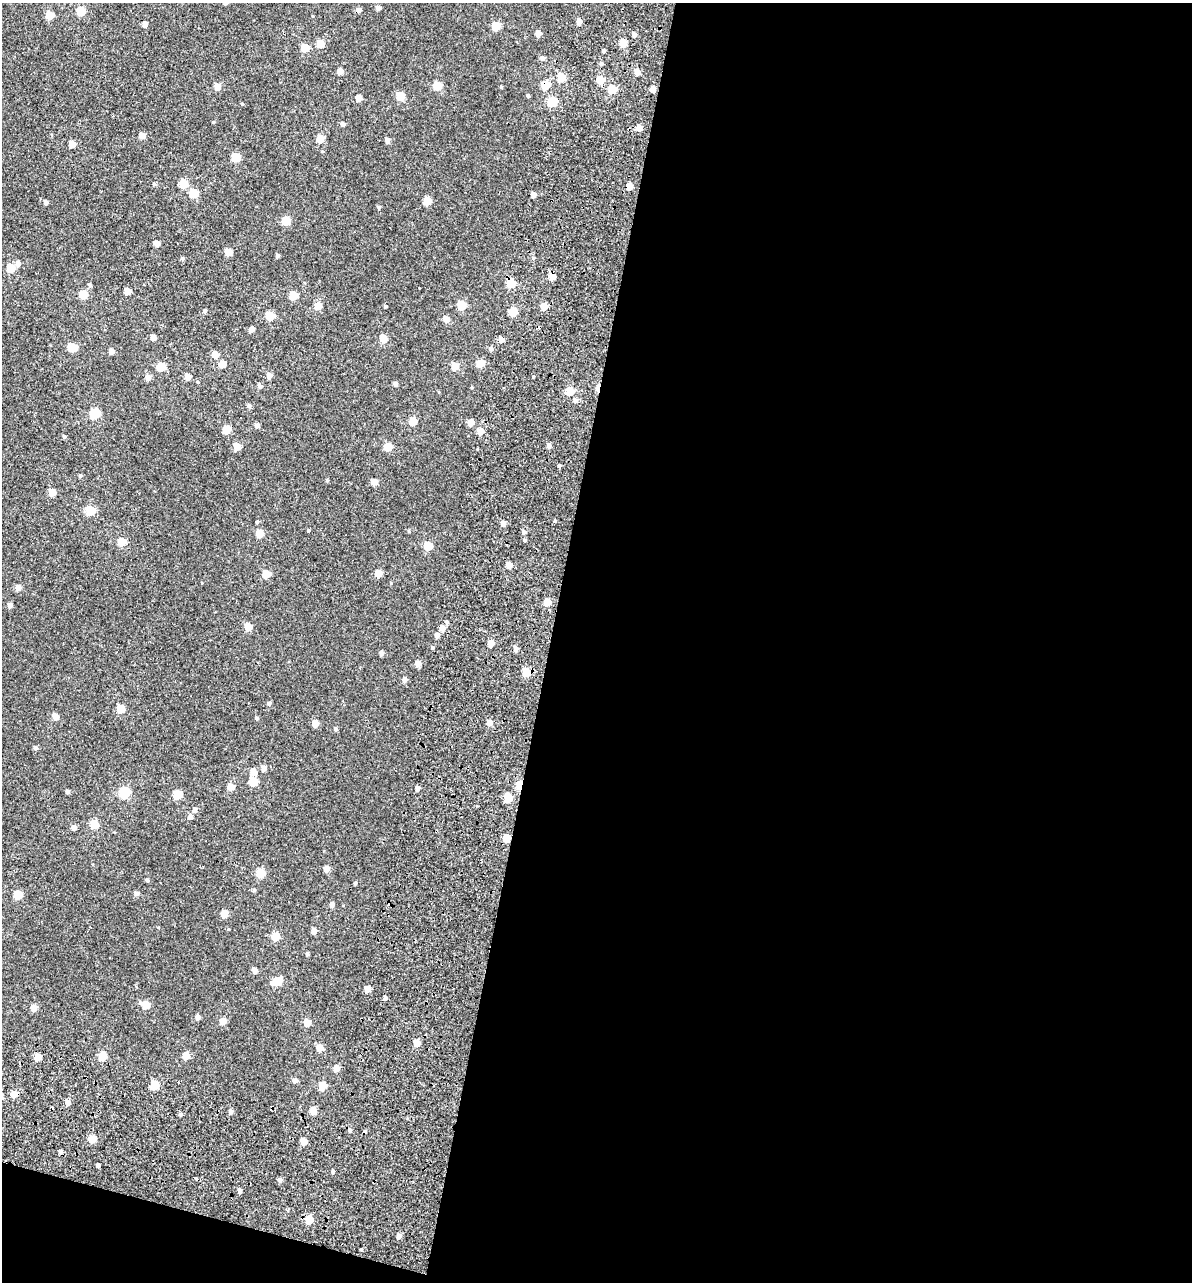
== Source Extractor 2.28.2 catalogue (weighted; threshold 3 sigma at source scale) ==
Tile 16 of 4 x 4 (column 4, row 4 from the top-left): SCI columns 3969-5158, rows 161-1440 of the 5614 x 5431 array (HDU 1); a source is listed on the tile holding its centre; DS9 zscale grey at full resolution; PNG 1194 x 1284 px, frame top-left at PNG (2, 3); no overlay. Shown black and unused: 56% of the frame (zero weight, under 2 of 3 exposures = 11% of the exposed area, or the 3 px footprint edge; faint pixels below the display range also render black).
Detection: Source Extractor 2.28.2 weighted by HDU 2 'WHT'; one run over the whole footprint, this tile lists its part. Background -4.53e-05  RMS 0.0051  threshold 0.0228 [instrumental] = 3 sigma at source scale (4.5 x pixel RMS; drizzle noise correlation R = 1.50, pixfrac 1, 0.0396/0.0396 arcsec/px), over >= 5 px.
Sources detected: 206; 8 cosmic-ray / hot-pixel residue — not listed; the other 198 listed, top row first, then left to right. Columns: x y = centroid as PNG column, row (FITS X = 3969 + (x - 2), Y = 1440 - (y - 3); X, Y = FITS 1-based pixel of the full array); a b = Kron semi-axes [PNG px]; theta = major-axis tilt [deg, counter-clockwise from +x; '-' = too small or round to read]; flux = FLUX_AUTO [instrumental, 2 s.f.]
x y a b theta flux
378 8 4 4 - 2.1
81 11 5 5 - 14
49 15 5 5 - 9.3
579 21 5 4 - 3.3
145 24 5 4 - 2.7
496 26 5 5 - 13
538 33 4 4 - 4.2
634 35 5 4 - 1.7
623 43 5 5 - 9.3
320 44 5 5 - 10
305 48 5 5 - 12
603 51 3 3 - 0.88
542 58 5 5 - 1.7
601 64 4 4 - 1.1
340 71 5 4 - 4
637 72 5 5 - 3.9
561 77 5 5 - 15
600 80 5 5 - 9
545 85 5 5 - 9.8
217 86 5 4 - 6.3
437 86 5 5 - 14
501 87 4 3 - 0.55
612 89 5 5 - 15
652 89 5 4 - 4
400 96 5 5 - 12
528 96 4 3 - 0.82
359 98 5 4 - 4.9
552 102 5 5 - 19
242 104 4 4 - 0.42
213 122 4 4 - 0.4
343 124 4 4 - 1.5
639 128 5 5 - 4.6
142 135 5 4 - 4.7
320 139 5 5 - 11
387 140 5 4 - 1.9
72 144 5 4 - 5.4
236 157 5 5 - 15
154 184 5 4 - 0.89
183 184 5 5 - 12
629 186 5 5 - 5.3
193 193 5 5 - 15
534 195 4 4 - 2.7
427 201 5 5 - 10
45 202 4 4 - 2
379 207 4 4 - 1
286 221 5 5 - 13
157 243 5 4 - 3.3
228 252 5 4 - 6.8
277 255 4 3 - 1.2
533 258 5 3 - 0.52
182 259 5 4 - 0.82
18 263 6 5 - 2.1
11 268 5 5 - 11
552 276 5 5 - 6.2
511 283 6 5 - 15
90 285 5 5 - 0.89
127 291 5 5 - 6.3
83 295 5 5 - 13
293 296 5 5 - 10
461 305 5 5 - 13
318 306 5 5 - 7.6
385 306 4 3 - 0.7
544 306 5 5 - 6.9
205 311 5 4 - 1
513 312 5 5 - 13
270 316 5 5 - 13
446 319 5 5 - 3.5
251 329 4 4 - 3.5
153 337 4 4 - 3.8
383 338 5 5 - 9.7
501 340 5 4 - 2.8
72 347 5 5 - 15
491 349 5 5 - 1.4
111 352 4 4 - 3.4
215 355 5 5 - 5.2
480 363 5 5 - 11
222 364 5 5 - 5.5
455 366 5 5 - 7.5
161 367 5 5 - 14
269 376 5 4 - 3.9
148 377 5 5 - 3.1
188 377 5 4 - 5.2
395 384 4 4 - 1.7
260 386 5 4 - 1.8
598 387 12 3 84 3.6
570 391 5 5 - 11
576 401 7 5 -46 1.3
249 406 6 5 - 1.1
94 414 5 5 - 27
413 421 5 5 - 9.7
470 422 5 4 - 4.7
257 426 5 4 - 2
227 430 5 5 - 10
480 432 6 5 - 4.8
64 436 4 4 - 0.85
549 446 5 5 - 1.8
237 447 5 4 - 6.7
388 447 5 5 - 11
559 466 4 3 - 0.84
80 476 4 4 - 0.78
327 481 5 4 - 0.55
374 482 5 4 - 4.5
52 492 5 5 - 7.2
90 511 5 5 - 19
257 522 4 4 - 0.62
503 523 5 5 - 2.2
409 531 5 3 - 0.42
523 532 6 5 - 1.3
259 533 5 5 - 8
525 540 4 4 - 0.68
122 542 5 5 - 12
428 546 5 5 - 14
509 565 5 4 - 6.1
378 573 5 5 - 6.4
266 574 5 5 - 9.7
18 587 5 5 - 3.4
547 602 5 5 - 6.6
10 605 4 4 - 1.9
447 622 5 4 - 0.75
248 627 5 5 - 7.6
442 628 5 5 - 3.3
437 636 5 4 - 2.5
491 643 5 4 - 5.3
432 647 4 4 - 0.66
515 648 6 5 - 1.9
381 653 5 4 - 1.8
417 664 5 5 - 3.7
526 672 6 5 - 11
404 680 5 5 - 1.9
269 703 4 4 - 1.3
121 709 5 5 - 9.9
55 717 5 4 - 4.9
257 718 5 4 - 0.75
315 723 5 4 - 6
489 723 5 5 - 3.4
335 729 5 4 - 0.87
35 748 5 5 - 1.1
264 768 6 5 - 2.4
253 772 5 5 - 5
253 782 5 5 - 13
519 785 6 4 84 12
230 787 5 4 - 6.8
417 788 4 4 - 2
67 792 4 4 - 1.3
125 792 6 5 - 28
177 795 5 5 - 13
508 798 5 5 - 11
195 810 5 5 - 2.2
190 817 6 5 - 1.9
94 824 5 5 - 15
74 828 5 4 - 2.2
506 838 5 5 - 7.7
327 869 5 4 - 4.2
260 873 5 5 - 14
147 880 4 4 - 0.79
355 883 4 3 - 0.78
254 890 5 4 - 0.61
136 894 5 4 - 1.6
18 895 5 5 - 12
332 904 5 4 - 2.2
224 914 5 5 - 7.5
314 931 5 5 - 2.5
275 937 5 5 - 10
307 954 4 4 - 0.78
255 971 5 4 - 2.5
277 981 7 5 43 14
367 989 5 4 - 4.1
385 998 3 3 - 50
145 1005 6 5 - 8.7
34 1008 5 5 - 5
197 1017 5 5 - 1.9
223 1021 5 5 - 5
307 1023 5 5 - 6.6
417 1043 5 5 - 6
319 1048 5 5 - 6.3
102 1056 5 5 - 13
186 1056 5 5 - 6.6
37 1057 5 5 - 7.6
336 1068 5 4 - 5.2
295 1081 5 5 - 1.7
154 1085 6 5 - 14
322 1086 5 5 - 9.6
14 1094 5 5 - 5.9
68 1102 5 5 - 3.2
313 1110 5 5 - 7.2
231 1112 5 4 - 1.5
180 1114 5 4 - 0.83
92 1139 5 5 - 7.7
304 1141 5 5 - 5.6
60 1152 4 4 - 1.2
98 1165 4 3 - 6.4
333 1172 4 3 - 0.87
280 1180 6 5 - 1.3
240 1191 5 4 - 1.2
288 1210 3 3 - 1.1
309 1220 6 5 - 11
399 1236 5 5 - 1.9
361 1250 3 3 - 1.4
Overlapping masked pixels (flux is a lower limit): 7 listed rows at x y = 545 85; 629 186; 552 276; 511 283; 598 387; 519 785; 506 838
Unlisted compact peaks at least as high as the median listed source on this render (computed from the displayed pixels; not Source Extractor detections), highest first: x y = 308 531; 533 377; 391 583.